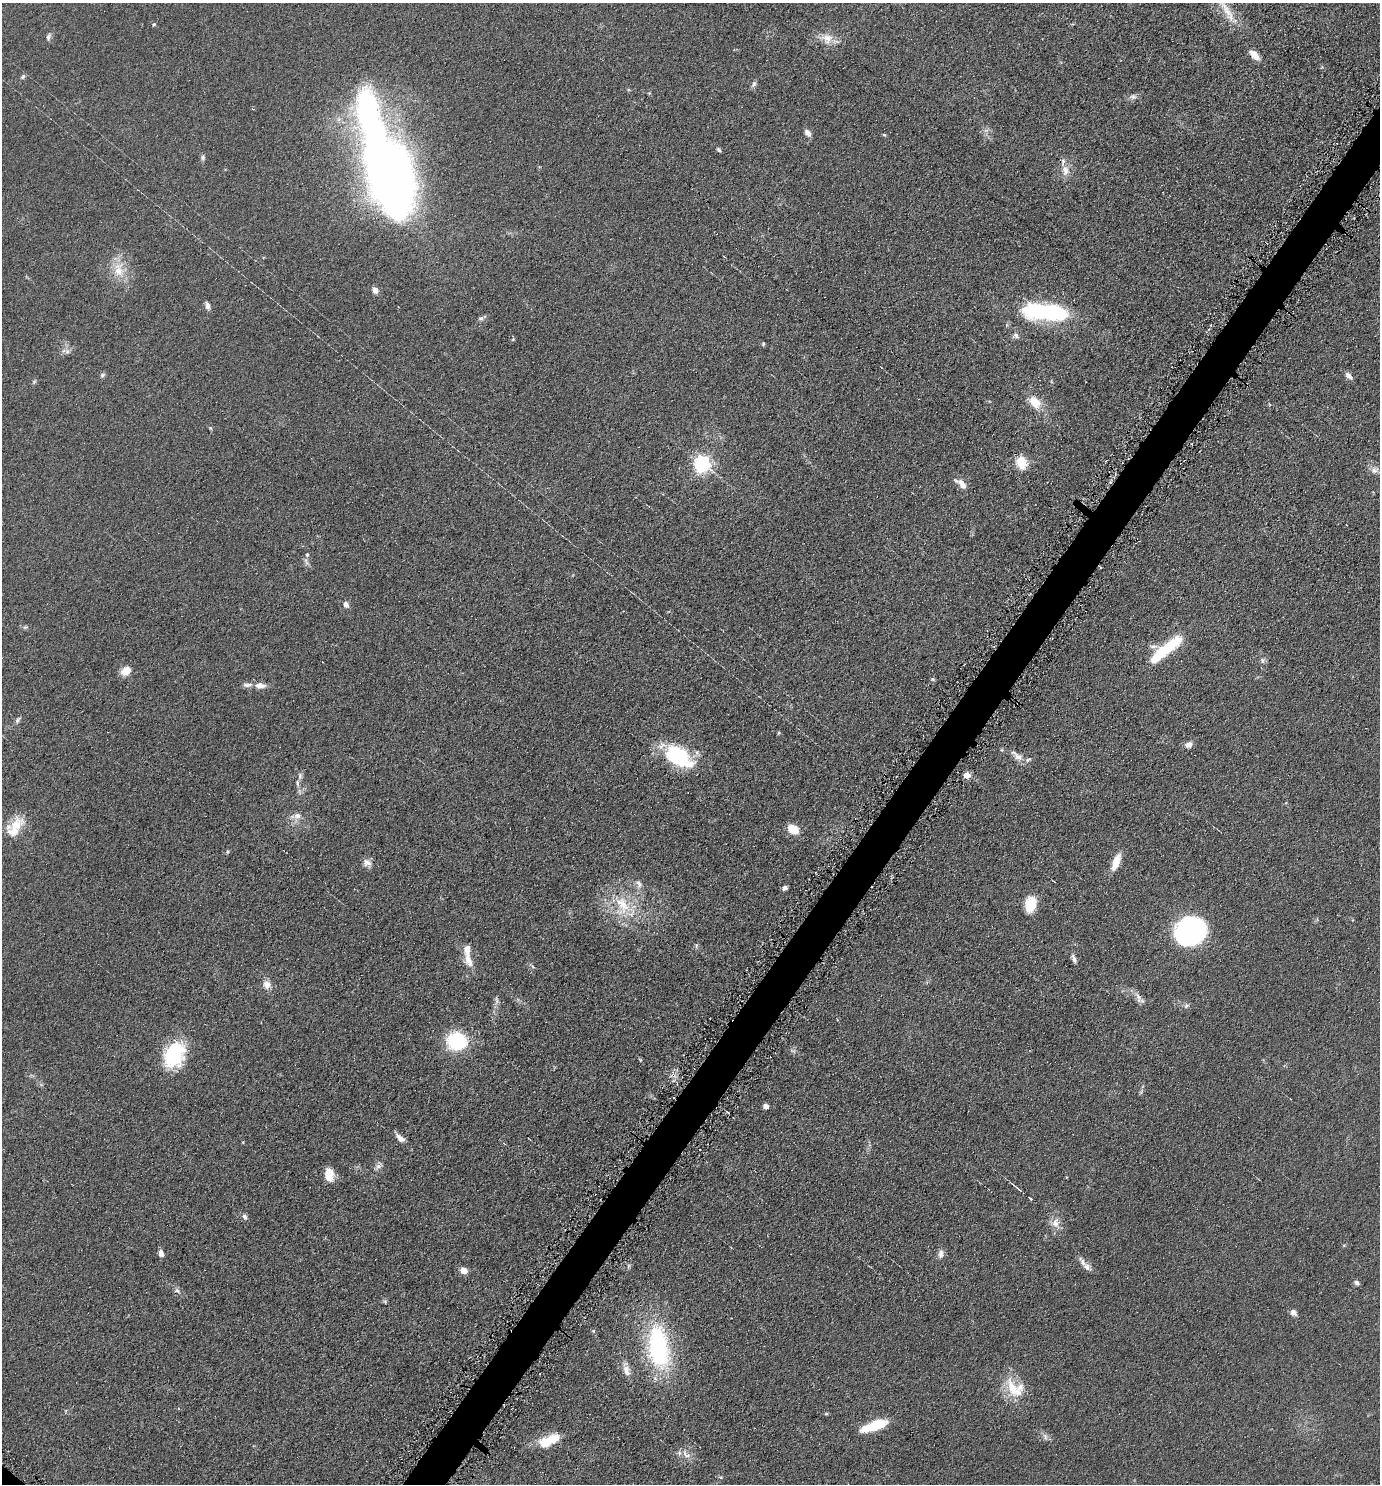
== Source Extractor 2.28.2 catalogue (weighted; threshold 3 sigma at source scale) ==
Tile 10 of 4 x 4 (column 2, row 3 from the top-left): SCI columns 1528-2905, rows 1491-2972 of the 5952 x 5946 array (HDU 1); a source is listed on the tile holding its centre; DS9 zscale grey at full resolution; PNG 1382 x 1486 px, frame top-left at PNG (2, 3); no overlay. Shown black and unused: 3% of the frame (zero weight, under 4 of 8 exposures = <1% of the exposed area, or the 3 px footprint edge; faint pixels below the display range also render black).
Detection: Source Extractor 2.28.2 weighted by HDU 2 'WHT'; one run over the whole footprint, this tile lists its part. Background 0.0906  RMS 0.0077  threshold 0.0316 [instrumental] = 3 sigma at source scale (4.09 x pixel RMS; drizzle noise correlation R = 1.36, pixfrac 0.8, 0.05/0.05 arcsec/px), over >= 5 px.
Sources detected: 116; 4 inside a brighter object's white glare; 3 cosmic-ray / hot-pixel residue — not listed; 12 inside a brighter listed object's ellipse — not listed separately; the other 97 listed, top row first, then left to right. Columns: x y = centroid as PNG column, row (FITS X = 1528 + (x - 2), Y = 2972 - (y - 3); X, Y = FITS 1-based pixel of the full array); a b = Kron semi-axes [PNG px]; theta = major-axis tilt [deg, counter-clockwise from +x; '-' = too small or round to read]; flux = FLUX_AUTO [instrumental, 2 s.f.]
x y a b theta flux
1227 12 41 10 -61 16
154 24 5 4 - 1.1
48 37 11 6 70 2.2
827 38 15 14 - 9.8
1255 55 15 7 -45 6.4
23 77 7 5 50 1.4
754 84 10 6 66 1.9
1133 96 11 7 9 2.7
986 130 7 4 -18 1.8
808 133 10 6 -52 3.3
884 135 5 4 - 0.85
719 150 6 4 -51 1.3
203 158 8 6 -70 1.7
1065 170 14 10 -80 6.4
391 173 92 37 -72 690
118 270 24 16 -89 16
375 290 7 6 - 4.7
207 306 9 6 -76 2.9
1038 311 31 20 -5 61
481 318 9 5 19 1.8
1016 336 10 6 -52 2.5
513 339 5 5 - 0.84
763 344 5 4 - 0.91
67 351 8 6 22 2.5
102 375 7 6 - 1.6
1349 376 11 6 -42 3.4
34 382 7 5 54 1.1
989 401 6 3 -18 0.68
1035 402 18 12 -44 12
210 428 5 4 - 0.96
1021 463 14 10 -73 16
702 464 7 6 - 270
1374 470 11 9 -1 3.8
961 484 16 7 -41 6.7
306 562 14 5 -67 2.3
346 604 8 6 -61 3.2
25 627 7 5 19 1.3
1161 653 29 11 46 29
1262 660 7 6 - 2
126 671 12 9 37 7.7
933 679 6 4 -21 1
260 686 13 8 -4 5.7
18 720 10 5 53 2
779 733 5 4 - 0.89
1189 745 9 7 18 3.9
678 756 33 18 -32 56
1018 757 15 9 -26 5.4
967 775 8 6 -8 5.2
300 776 11 6 79 2.7
297 816 12 9 16 5.2
16 825 27 14 32 17
793 829 9 6 -33 22
227 852 6 4 83 0.94
1116 862 21 8 68 11
367 863 12 10 -32 4.2
639 884 13 8 -69 4.1
785 888 5 5 - 2.1
1030 904 17 12 77 15
623 905 29 17 -71 27
1189 931 30 26 19 120
468 959 24 10 -76 9.3
1074 959 12 5 -68 2.7
267 985 8 7 - 7
1138 998 17 7 -69 4.2
496 1000 12 4 -81 2.1
1186 1006 8 6 43 1.8
457 1042 17 15 -9 54
793 1051 10 5 -14 1.8
174 1055 28 21 63 47
1141 1092 7 4 46 1.2
766 1106 4 4 - 7.8
728 1113 3 2 - 1.1
400 1138 15 6 -40 4.5
243 1142 4 3 - 0.55
379 1165 11 7 53 3.1
328 1177 14 13 - 7.8
1018 1188 15 2 -41 2.1
1030 1198 4 3 - 3.6
245 1217 8 5 -70 2.4
1055 1223 15 9 -56 6.4
161 1253 7 6 - 3.6
941 1254 12 8 80 3.6
1083 1262 18 7 -54 4.2
463 1270 5 4 - 18
1357 1283 8 6 -40 2
177 1291 7 5 -30 1.7
385 1301 6 5 - 1.1
1293 1313 7 6 - 4
658 1347 57 27 -83 93
626 1370 21 8 -73 6.5
1014 1388 30 21 -40 23
826 1414 6 4 1 0.83
876 1425 25 10 20 25
1045 1437 9 6 79 2.4
545 1443 16 12 0 15
686 1454 16 8 -39 5.3
721 1477 5 3 - 0.77
Overlapping masked pixels (flux is a lower limit): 1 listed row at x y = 658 1347
Isophote crosses this tile's border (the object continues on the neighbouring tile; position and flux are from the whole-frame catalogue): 1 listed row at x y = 1227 12